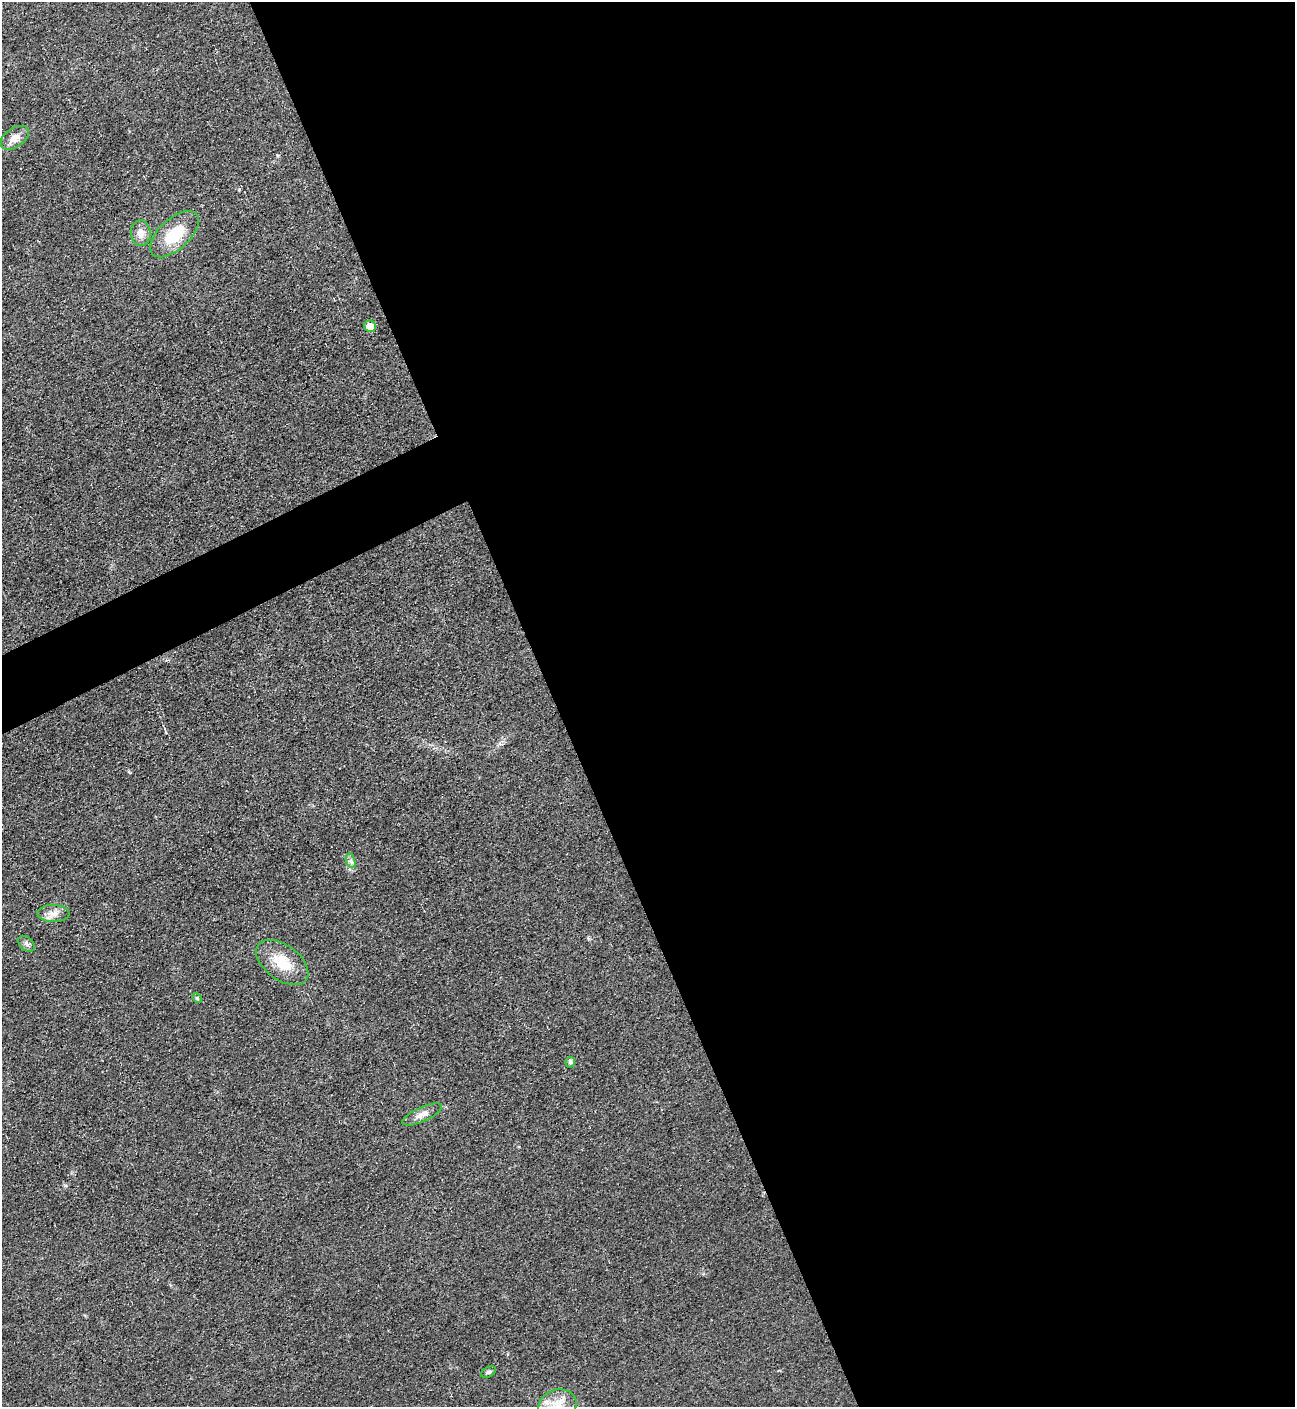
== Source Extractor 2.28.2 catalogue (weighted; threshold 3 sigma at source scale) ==
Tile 8 of 4 x 4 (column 4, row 2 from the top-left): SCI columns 4182-5474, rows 2820-4224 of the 5634 x 5651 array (HDU 1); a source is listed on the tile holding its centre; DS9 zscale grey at full resolution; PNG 1297 x 1409 px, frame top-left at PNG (2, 2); each listed source drawn as its Kron ellipse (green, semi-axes under 4 px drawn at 4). Shown black and unused: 59% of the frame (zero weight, under 3 of 4 exposures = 1% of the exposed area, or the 3 px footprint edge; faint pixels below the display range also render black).
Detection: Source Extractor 2.28.2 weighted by HDU 2 'WHT'; one run over the whole footprint, this tile lists its part. Background 0.0194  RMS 0.0041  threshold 0.0184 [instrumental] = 3 sigma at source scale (4.5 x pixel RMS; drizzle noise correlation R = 1.50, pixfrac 1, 0.05/0.05 arcsec/px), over >= 5 px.
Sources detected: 13; all 13 listed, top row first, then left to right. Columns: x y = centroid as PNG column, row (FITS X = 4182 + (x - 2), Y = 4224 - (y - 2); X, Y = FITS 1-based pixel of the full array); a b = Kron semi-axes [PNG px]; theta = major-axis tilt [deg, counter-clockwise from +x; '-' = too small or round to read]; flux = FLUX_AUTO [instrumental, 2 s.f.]
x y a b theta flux
15 138 16 9 35 4
141 233 13 10 -86 3.9
174 234 30 15 43 15
370 326 6 5 - 5.5
351 861 7 4 -72 1.1
53 913 16 8 -1 3.1
26 944 9 6 -41 1.3
282 962 30 17 -36 12
197 998 5 4 - 0.51
570 1062 5 5 - 1.2
422 1114 21 7 24 3.2
489 1372 8 5 27 0.86
558 1405 19 16 17 8.1
Isophote crosses this tile's border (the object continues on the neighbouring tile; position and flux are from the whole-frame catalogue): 1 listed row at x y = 558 1405
Unlisted compact peaks at least as high as the median listed source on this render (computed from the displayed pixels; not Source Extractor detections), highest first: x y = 277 155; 239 189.